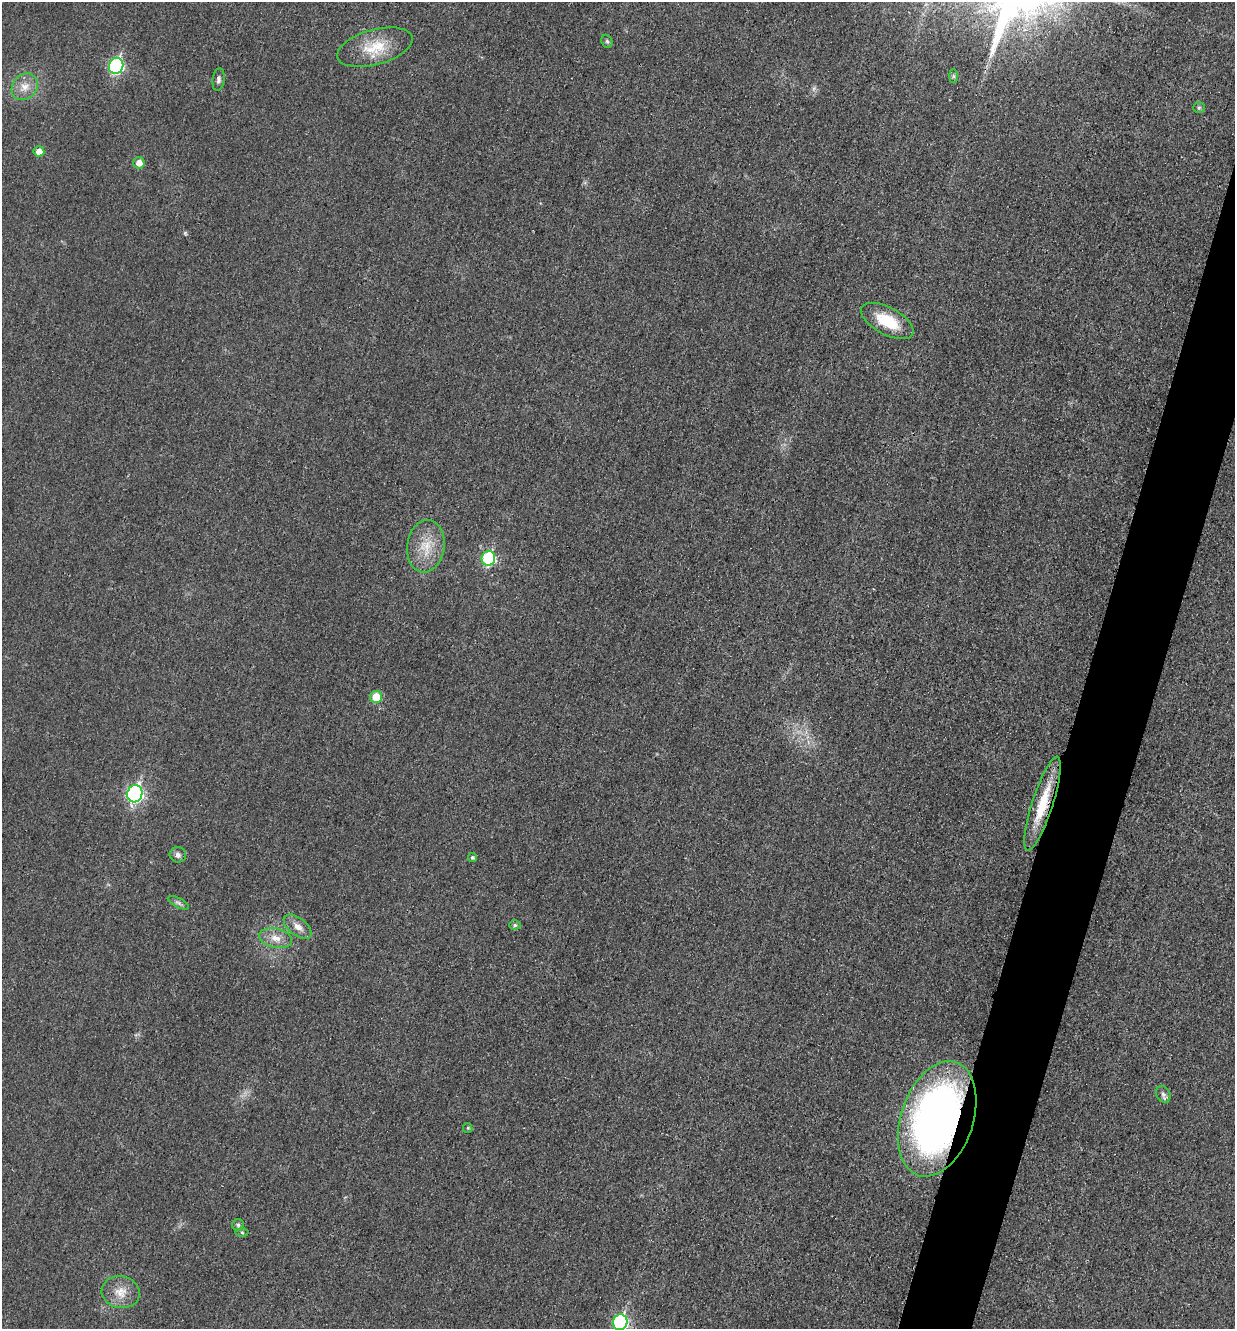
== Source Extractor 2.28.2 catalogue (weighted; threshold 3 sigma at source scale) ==
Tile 10 of 4 x 4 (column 2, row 3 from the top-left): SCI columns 1385-2617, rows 1346-2672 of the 5360 x 5349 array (HDU 1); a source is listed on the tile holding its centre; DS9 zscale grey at full resolution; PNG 1237 x 1331 px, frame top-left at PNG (2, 2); each listed source drawn as its Kron ellipse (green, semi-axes under 4 px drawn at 4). Shown black and unused: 5% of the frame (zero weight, under 3 of 4 exposures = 2% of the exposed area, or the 3 px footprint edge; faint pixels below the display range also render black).
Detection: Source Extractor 2.28.2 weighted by HDU 2 'WHT'; one run over the whole footprint, this tile lists its part. Background 0.0259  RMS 0.0063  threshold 0.0282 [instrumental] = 3 sigma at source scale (4.5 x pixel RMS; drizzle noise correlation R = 1.50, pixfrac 1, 0.05/0.05 arcsec/px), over >= 5 px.
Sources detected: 28; all 28 listed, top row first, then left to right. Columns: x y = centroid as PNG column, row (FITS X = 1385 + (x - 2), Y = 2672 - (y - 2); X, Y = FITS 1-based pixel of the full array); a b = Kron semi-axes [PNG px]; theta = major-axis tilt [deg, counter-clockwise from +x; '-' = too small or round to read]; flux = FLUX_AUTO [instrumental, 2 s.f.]
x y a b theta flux
607 41 7 5 -68 1.2
375 47 39 17 15 21
116 66 8 7 - 97
953 76 7 4 -90 1.1
218 79 11 6 82 2
25 87 14 12 47 7.2
1199 108 6 5 - 1.1
39 151 5 5 - 5.2
139 163 6 5 - 5.5
887 321 29 13 -28 20
426 546 26 18 82 16
488 558 7 6 - 55
376 697 6 6 - 14
135 794 8 7 - 140
1043 804 49 10 72 24
178 855 8 7 - 2.4
472 858 4 4 - 1.3
178 903 11 4 -27 1.9
515 925 6 4 -1 1.3
298 927 16 8 -38 5.3
275 938 16 9 -11 6.9
1163 1094 9 6 -63 2.2
937 1119 60 36 71 350
468 1128 5 4 - 0.79
238 1225 6 6 - 1.3
242 1232 6 4 -2 0.89
121 1292 19 16 -12 9.7
620 1322 8 7 - 91
Overlapping masked pixels (flux is a lower limit): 2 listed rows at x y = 1043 804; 937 1119
Isophote crosses this tile's border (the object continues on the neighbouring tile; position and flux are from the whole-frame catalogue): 1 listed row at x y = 620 1322